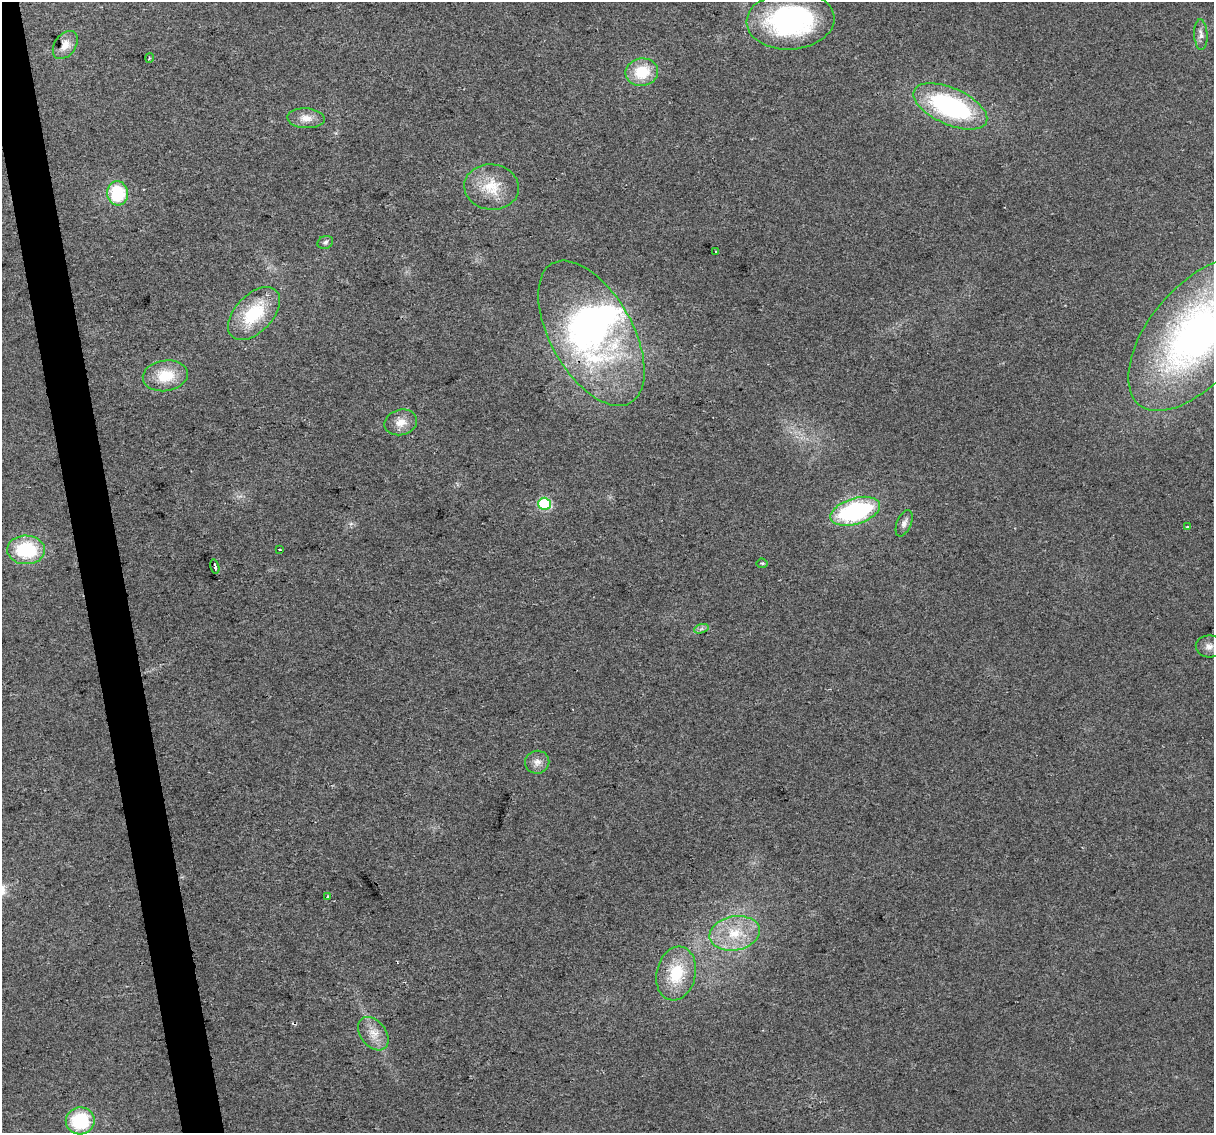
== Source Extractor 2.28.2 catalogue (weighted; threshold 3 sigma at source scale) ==
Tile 11 of 4 x 4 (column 3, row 3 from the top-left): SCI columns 2425-3636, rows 1203-2333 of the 4848 x 4619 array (HDU 1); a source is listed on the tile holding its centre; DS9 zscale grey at full resolution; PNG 1216 x 1135 px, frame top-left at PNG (2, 2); each listed source drawn as its Kron ellipse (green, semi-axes under 4 px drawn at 4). Shown black and unused: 3% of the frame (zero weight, under 2 of 3 exposures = <1% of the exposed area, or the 3 px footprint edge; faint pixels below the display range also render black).
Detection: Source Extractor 2.28.2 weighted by HDU 2 'WHT'; one run over the whole footprint, this tile lists its part. Background 0.0271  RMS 0.0062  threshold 0.0281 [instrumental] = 3 sigma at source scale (4.5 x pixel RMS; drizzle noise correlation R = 1.50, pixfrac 1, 0.0396/0.0396 arcsec/px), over >= 5 px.
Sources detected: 36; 2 inside a brighter object's white glare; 1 cosmic-ray / hot-pixel residue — neither listed nor drawn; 1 inside a brighter listed object's ellipse — not listed separately; the other 32 listed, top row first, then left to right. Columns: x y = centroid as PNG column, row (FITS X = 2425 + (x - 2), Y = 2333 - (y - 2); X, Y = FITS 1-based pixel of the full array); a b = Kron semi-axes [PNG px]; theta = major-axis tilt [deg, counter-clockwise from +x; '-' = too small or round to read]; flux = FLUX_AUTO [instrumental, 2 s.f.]
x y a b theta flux
790 20 44 29 4 110
1201 35 15 6 -87 3.4
65 45 15 10 53 5.4
149 58 5 3 - 0.62
642 72 16 13 10 20
950 106 39 18 -24 94
306 118 19 10 -3 6.6
491 187 27 23 -6 20
117 193 12 10 -82 33
325 242 8 6 20 1.8
716 252 3 3 - 1.6
254 313 32 19 46 34
591 333 80 41 -61 130
1197 334 91 47 50 260
165 376 23 15 9 18
401 422 16 12 15 7.1
545 504 6 6 - 59
855 511 26 13 17 84
904 523 14 7 67 3.2
1187 527 4 3 - 0.71
26 550 19 14 -2 39
280 550 3 2 - 0.85
762 563 5 5 - 0.86
215 566 7 3 -75 10
701 629 7 4 19 1.6
1209 646 13 11 -2 4.2
537 762 12 11 - 4.6
327 897 3 3 - 1.3
735 933 25 17 11 22
676 974 27 19 77 25
373 1034 19 12 -51 8.6
80 1121 14 13 - 37
Isophote crosses this tile's border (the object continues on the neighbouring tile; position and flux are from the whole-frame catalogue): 1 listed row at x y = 1197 334